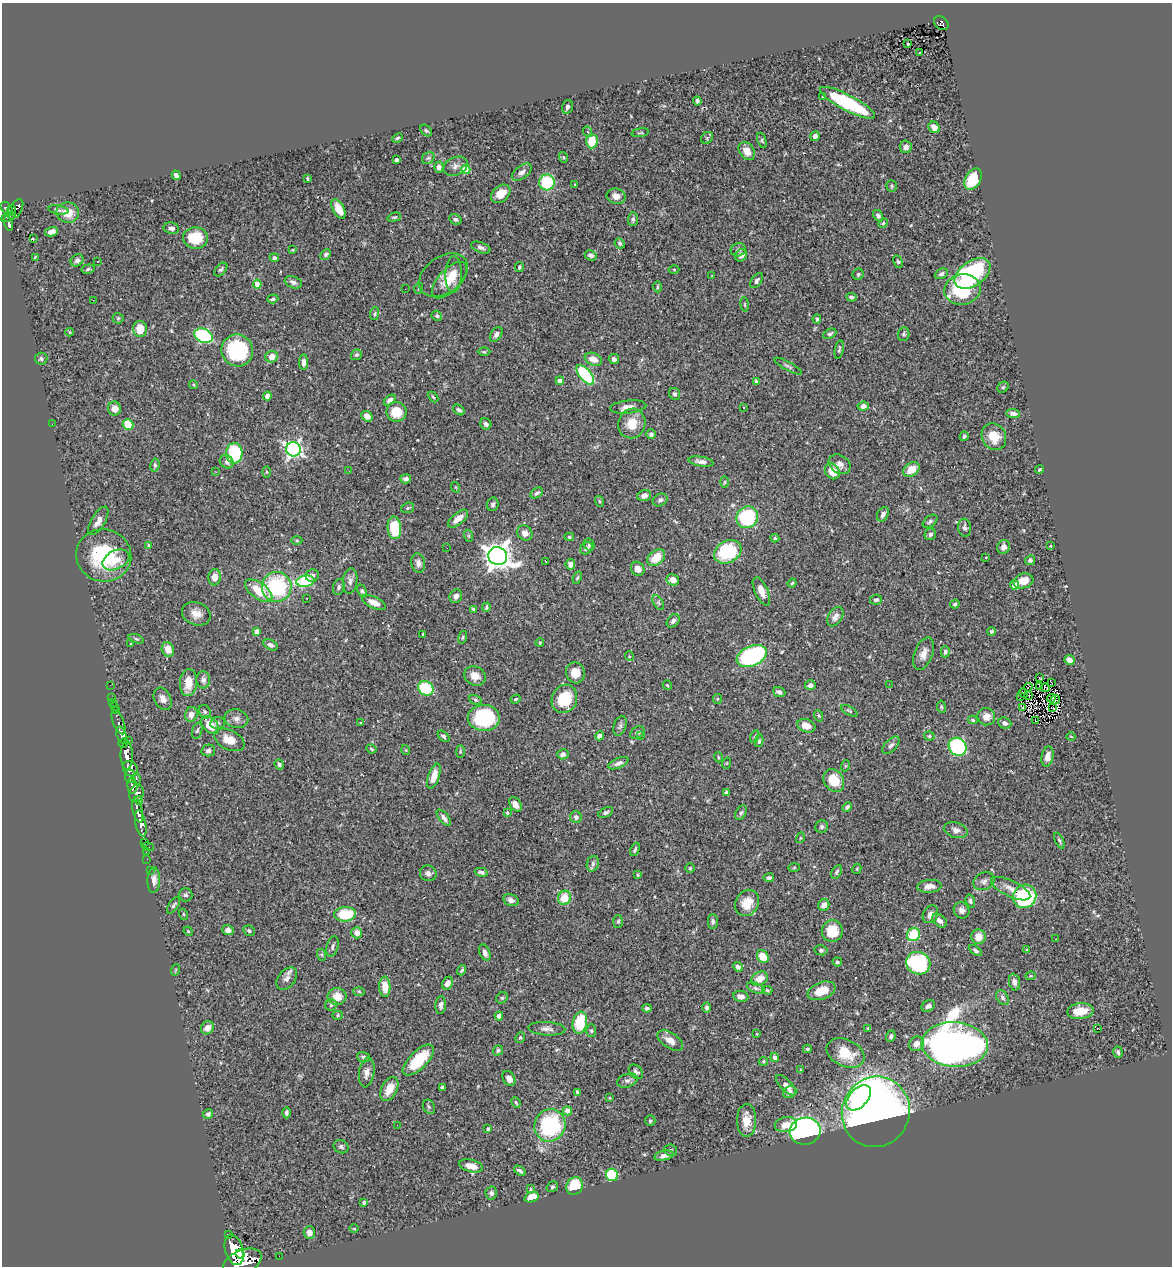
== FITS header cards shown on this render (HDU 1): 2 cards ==
NAXIS1  =                 1170
NAXIS2  =                 1264

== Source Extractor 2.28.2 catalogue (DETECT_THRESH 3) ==
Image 1170 x 1264 px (HDU 1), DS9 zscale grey, 1 PNG px = 1 image px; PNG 1174 x 1268 px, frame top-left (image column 1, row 1264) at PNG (2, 3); each listed source drawn as its Kron ellipse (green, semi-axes under 4 px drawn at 4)
Background 0.613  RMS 0.024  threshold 0.0727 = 3 sigma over >= 5 px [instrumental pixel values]
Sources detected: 457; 2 with non-positive FLUX_AUTO (blend fragments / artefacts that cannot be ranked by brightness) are neither listed nor drawn; the other 455 listed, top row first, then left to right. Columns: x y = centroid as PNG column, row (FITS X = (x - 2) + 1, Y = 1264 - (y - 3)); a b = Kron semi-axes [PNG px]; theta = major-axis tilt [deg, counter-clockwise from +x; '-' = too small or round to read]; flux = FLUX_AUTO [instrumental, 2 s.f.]
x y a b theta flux
941 23 8 6 -39 89
908 44 3 2 - 1.3
920 52 3 2 - 1.4
823 97 3 3 - 1.9
697 101 4 3 - 3.2
847 103 31 8 -28 150
567 107 7 5 76 6
934 127 6 5 - 12
426 131 6 4 -47 2.5
588 132 5 3 - 1.6
640 133 9 2 9 1.7
815 136 5 4 - 5.9
398 138 5 3 - 2.4
707 138 6 5 - 2.8
762 140 8 4 -69 2.2
592 141 7 6 - 38
906 147 6 6 - 6.3
747 151 10 7 -55 16
563 157 5 4 - 1.9
428 158 7 5 41 3.4
396 160 3 3 - 4.7
455 166 12 9 27 8.5
439 167 5 4 - 7.6
466 169 5 4 - 54
522 172 11 6 36 7.5
176 175 5 4 - 4.9
307 178 4 2 - 1.8
973 179 12 7 62 63
547 182 8 8 - 83
575 184 3 3 - 1.5
892 186 6 5 - 2.9
501 194 11 7 41 21
616 196 9 7 -12 12
7 208 7 5 -49 180
15 209 11 6 58 230
338 209 11 5 -61 23
11 210 5 3 - 140
58 210 10 4 -9 5.5
68 213 11 10 - 20
878 216 6 4 -57 4.6
8 217 7 3 28 140
394 217 7 4 16 2.4
455 219 6 5 - 3.6
633 219 7 5 86 3.4
8 223 7 3 -78 94
883 223 5 4 - 2.1
171 228 8 5 -10 6.3
51 232 6 4 15 8.2
195 238 12 10 -3 48
33 239 3 2 - 2.7
620 243 5 4 - 3.4
481 247 10 5 -21 5.4
292 250 3 3 - 1.4
738 250 7 6 - 4.8
326 254 6 4 46 3.3
591 255 6 5 - 6.3
741 255 6 5 - 7.9
35 257 4 2 - 1.3
274 258 5 4 - 4.2
77 260 7 5 36 4.8
97 261 2 2 - 1.2
898 262 6 4 -62 2.4
519 267 5 4 - 2.5
88 269 6 4 14 2.8
221 269 8 5 46 3.4
674 269 5 3 - 1.6
972 273 20 12 35 200
453 274 18 8 88 18
858 274 6 5 - 2.7
941 274 7 5 27 4.2
443 275 27 18 36 16
712 276 3 3 - 1.1
449 280 23 11 47 29
757 281 8 5 56 4.3
293 282 9 6 -21 5.1
257 284 4 4 - 25
657 287 5 3 - 1.8
419 288 5 3 - 1.7
405 289 2 2 - 0.81
962 290 18 15 11 100
851 297 5 4 - 3.4
273 299 5 4 - 2.9
93 300 3 2 - 0.88
745 304 7 3 -82 2.1
374 314 6 4 83 2.6
437 316 5 4 - 2.5
118 318 5 5 - 2.3
817 319 4 3 - 3.4
140 329 8 7 - 27
70 332 4 3 - 1.3
496 334 8 5 56 5.3
830 334 7 4 26 3.6
904 334 7 6 - 3.1
203 336 10 7 -25 170
237 350 16 15 - 130
839 350 9 3 80 2.7
484 352 6 4 -1 2
356 355 6 5 - 2.8
272 357 6 5 - 14
41 359 6 6 - 3.4
593 359 9 6 -23 17
614 359 5 5 - 5.4
304 362 8 4 89 6.8
788 366 15 4 -28 4
585 375 12 5 -50 150
560 381 4 4 - 9.4
756 381 3 3 - 3.8
193 384 4 3 - 1.5
1003 387 6 5 - 2.3
674 394 6 5 - 3.8
267 396 4 4 - 8.8
433 397 6 3 -44 2
390 400 7 4 42 5.3
863 406 5 4 - 7.7
628 407 18 6 6 12
744 407 3 2 - 3.1
114 408 7 6 - 12
459 410 6 4 -39 4.1
397 412 10 10 - 34
1013 413 7 4 -2 5.5
367 416 6 5 - 11
632 423 15 13 72 30
52 424 2 2 - 2.8
486 424 6 5 - 5
128 425 5 5 - 53
651 434 4 4 - 5.5
964 436 5 3 - 2.9
994 437 14 12 -63 28
294 449 7 7 - 470
234 453 10 8 88 120
227 462 7 6 - 5.4
701 462 12 5 -10 6.9
840 464 11 9 -33 9.7
155 465 6 4 82 2.8
911 469 9 6 35 23
1039 469 4 3 - 2
349 471 2 2 - 0.77
832 471 8 7 - 26
216 472 4 3 - 1.4
266 472 5 4 - 1.9
406 479 5 4 - 5
725 482 6 3 89 1.7
455 487 5 3 - 1.3
537 493 7 4 34 3.5
644 496 7 5 21 6.8
660 500 8 6 28 4.5
599 501 5 3 - 2
493 504 7 5 68 4.8
408 508 6 5 - 2.4
883 514 8 5 62 5.5
747 517 11 10 - 150
458 519 12 6 39 14
98 521 16 7 59 13
930 521 8 5 38 4.1
394 528 11 6 -83 67
965 528 9 6 -80 5
525 533 8 7 - 9.6
930 534 6 5 - 3.7
469 536 6 4 -71 2.4
569 537 5 4 - 2.3
775 538 4 4 - 2.6
297 540 5 3 - 1.8
589 544 6 5 - 3.1
148 545 4 4 - 2.2
1051 546 3 2 - 1.5
1004 547 7 6 - 8.4
447 548 2 2 - 1
586 548 7 5 39 6.3
728 552 14 11 28 98
104 555 28 26 -16 120
498 556 9 9 - 1800
986 557 3 3 - 3.3
656 558 10 7 38 29
116 560 14 9 27 19
1030 560 5 4 - 4
546 561 3 2 - 1.5
418 563 10 7 -78 7.2
570 564 5 5 - 8.8
638 569 7 6 - 9.4
312 576 6 6 - 5.8
215 577 8 6 86 14
577 578 6 4 68 2.5
673 580 6 5 - 11
305 581 9 5 9 100
350 581 13 7 83 7.6
1023 581 10 7 17 19
792 583 4 3 - 2
1015 585 5 4 - 22
277 587 15 15 - 140
339 587 8 5 74 4
259 591 16 8 -36 40
362 591 7 4 -65 3.2
761 591 15 6 -65 17
456 596 7 6 - 7.8
307 598 2 2 - 1.1
876 600 6 5 - 3.3
658 602 8 4 -59 3.9
374 603 12 5 -25 15
955 604 5 4 - 2.6
486 607 5 3 - 2.7
473 609 3 3 - 1.8
196 614 15 11 -22 16
835 617 11 7 57 9.6
673 621 7 5 49 5.3
257 631 4 4 - 9.6
992 631 4 4 - 2.8
423 634 3 3 - 2.1
463 637 6 4 73 2.4
136 639 8 4 -19 2.6
131 643 4 2 - 1.1
540 643 4 3 - 2.1
270 645 7 5 -30 5.8
168 649 7 6 - 17
945 652 5 4 - 3.5
923 654 17 9 69 14
629 656 5 3 - 1.4
752 656 16 10 23 270
1069 660 5 4 - 8.4
575 673 11 9 -73 18
475 676 11 9 -27 14
1040 678 3 2 - 2.1
203 680 8 7 - 6.2
1051 682 3 2 - 1.6
188 683 13 8 86 25
889 684 3 2 - 2.5
110 685 3 2 - 2.6
667 685 5 3 - 1.7
810 685 5 5 - 6.1
1040 686 3 2 - 1.5
1028 687 4 2 - 1.8
426 688 8 7 - 91
1045 688 4 2 - 0.44
779 692 6 5 - 5.4
1023 693 5 2 - 1.3
1029 695 2 2 - 0.79
1021 696 3 2 - 0.55
112 698 3 2 - 7.5
1051 698 4 2 - 0.51
163 699 12 8 -62 9.6
516 699 5 3 - 1.9
564 699 14 12 64 59
717 699 5 4 - 2
476 700 6 4 -28 2.6
1055 700 5 3 - 1.4
113 702 2 2 - 3.7
115 707 3 3 - 27
941 707 6 4 -82 2.1
1023 708 3 2 - 3.4
1053 708 3 2 - 1.6
117 711 2 2 - 2.6
849 711 9 4 -30 2.4
205 712 7 5 -58 3.7
191 714 7 6 - 12
819 716 6 3 -71 1.9
986 717 9 8 - 13
484 718 16 13 -1 150
236 719 12 9 -13 9.3
973 720 5 3 - 2.4
1035 721 3 2 - 1.4
119 722 13 5 -68 140
217 723 7 6 - 4.1
360 723 3 2 - 2.6
1005 723 7 5 -21 5.5
210 725 10 7 -46 30
620 726 10 6 70 4.7
806 726 9 6 -18 16
197 731 8 5 71 3.3
637 732 8 5 31 3.3
122 735 9 4 -72 450
444 736 7 4 -44 2.9
600 736 4 4 - 15
641 736 2 2 - 1.4
929 736 5 4 - 2.4
755 737 7 4 72 2.5
1071 737 4 3 - 1.1
129 740 3 2 - 13
229 740 16 9 -27 22
759 741 6 4 76 2.9
123 743 5 3 - 170
891 745 10 5 45 4.9
958 747 9 8 - 200
371 749 5 3 - 2.1
406 750 5 3 - 1.3
208 751 7 6 - 4.8
460 752 6 3 90 1.9
563 754 6 5 - 5.6
127 755 14 6 -89 860
1047 756 10 6 79 11
718 757 5 3 - 1.7
618 763 10 5 22 6
727 763 5 3 - 1.4
279 764 5 4 - 3.5
845 766 5 3 - 1.7
130 769 8 7 - 370
130 776 7 5 83 170
434 776 13 5 72 15
137 779 6 3 -77 86
834 780 12 9 -58 39
132 786 7 5 -85 350
726 792 4 3 - 2.3
136 793 9 7 69 300
138 800 5 3 - 130
515 804 8 5 -57 9.3
847 807 5 3 - 3.7
138 810 12 5 -76 600
606 812 8 4 27 3.4
507 813 4 3 - 2.1
741 813 8 5 61 3.5
576 817 6 6 - 4.8
444 818 10 4 -51 6.2
141 823 13 5 -78 610
822 827 6 6 - 3.7
956 830 12 7 -18 8.2
800 838 5 3 - 1.4
1059 841 8 3 -63 2.8
144 842 3 2 - 17
148 847 6 3 -14 25
635 849 7 3 66 2.6
146 852 2 2 - 4.5
147 859 2 2 - 6.1
593 864 8 6 76 4.6
794 867 5 4 - 1.6
690 868 4 4 - 1.8
857 869 5 4 - 1.8
150 870 2 2 - 7
481 872 6 4 -11 3.7
837 872 7 4 61 3.1
428 873 8 7 - 6.5
638 875 4 3 - 1.9
769 878 5 4 - 3.5
154 880 13 6 88 9.3
984 881 11 8 27 7
929 886 12 6 6 9.8
1011 889 21 8 -25 15
185 895 7 6 - 4
1025 896 12 11 - 160
564 898 7 6 - 31
511 900 8 5 -22 6.6
970 901 6 4 -73 3
747 903 14 11 59 26
174 905 9 4 55 3.5
824 905 6 5 - 13
961 910 8 7 - 6.9
183 914 5 3 - 1.6
345 914 11 7 3 62
930 914 9 7 59 8.5
618 921 6 5 - 3.1
940 921 8 5 -40 7.8
713 922 7 5 -90 3.9
228 930 5 5 - 8
188 931 5 3 - 1.5
249 931 6 5 - 3
832 931 11 10 - 39
357 933 5 5 - 15
913 934 7 6 - 59
978 937 7 7 - 20
1056 939 3 2 - 2.5
332 946 10 5 75 4.7
821 950 6 5 - 2.8
975 950 7 4 -33 4
1026 950 3 3 - 1.5
485 953 8 5 -68 7.1
322 955 6 4 -71 2.2
763 956 7 5 -56 27
837 962 4 4 - 2.5
918 963 12 11 - 160
738 967 5 4 - 5.3
175 970 6 3 71 1.7
462 970 5 3 - 2.3
1030 976 5 4 - 1.9
287 979 13 8 50 8.6
760 979 9 6 31 22
1014 982 8 5 -81 6.1
447 983 7 5 62 9.6
385 987 10 5 -87 21
756 988 9 5 -24 4.5
767 990 5 4 - 2.4
822 991 14 8 21 29
359 992 6 4 -3 1.9
337 996 9 8 - 18
741 996 8 5 -8 9.4
502 998 6 5 - 2.5
1002 998 8 5 -54 4.4
331 1005 6 5 - 2.8
441 1005 9 5 86 4.9
928 1006 7 5 30 6
707 1007 5 4 - 4.3
647 1008 5 4 - 3.7
1080 1011 13 8 6 27
338 1015 5 4 - 2.2
499 1016 4 4 - 12
580 1023 11 7 79 62
207 1028 7 6 - 9.6
868 1028 3 3 - 1.3
1097 1028 3 2 - 3.4
547 1029 18 6 -3 8.9
591 1031 6 5 - 2.7
757 1034 4 2 - 1.2
891 1036 6 4 67 4.1
520 1037 5 4 - 2.2
670 1041 14 7 -34 14
916 1044 8 7 - 11
955 1045 33 22 -4 1200
807 1049 4 3 - 2.3
498 1050 5 4 - 3.3
1118 1052 6 4 -73 3.4
845 1053 20 13 -25 42
363 1057 7 5 -19 3.5
775 1057 5 4 - 6.7
418 1060 20 9 45 64
763 1061 5 4 - 1.7
801 1070 3 2 - 1.1
367 1072 15 7 81 10
636 1072 8 6 -47 5.1
509 1079 8 6 -59 9.6
627 1081 10 6 18 6.1
786 1085 13 5 -45 9.1
442 1088 3 3 - 2.6
389 1089 13 7 63 23
577 1092 4 3 - 2.6
790 1092 7 5 33 4
610 1098 4 2 - 1.4
859 1098 15 9 45 120
516 1102 5 3 - 1.9
429 1107 7 5 -62 3.3
567 1111 5 4 - 12
876 1112 36 33 65 1200
286 1113 5 4 - 3.8
208 1114 5 4 - 4.3
747 1120 16 9 -90 23
650 1121 5 5 - 3.2
397 1125 2 2 - 4.1
550 1125 16 15 - 150
786 1125 11 7 9 17
488 1129 4 3 - 3.2
805 1131 15 13 11 630
341 1147 8 6 -31 4.1
671 1150 6 5 - 3.3
664 1156 10 5 12 7.3
471 1166 12 6 -14 16
520 1171 6 3 -35 3.8
612 1175 6 6 - 94
575 1186 9 8 - 45
552 1187 6 5 - 3
530 1189 3 3 - 2.7
491 1193 6 6 - 4.2
532 1197 7 5 18 24
364 1202 4 3 - 2.6
354 1229 5 3 - 1.5
309 1233 6 6 - 9
228 1235 4 3 - 35
234 1250 15 9 -73 1700
240 1254 4 4 - 310
279 1256 2 2 - 3.8
242 1262 20 12 25 2000
At the frame edge (FLAGS 8, measured only in part): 1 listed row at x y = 242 1262
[2 non-positive-flux detections neither listed nor drawn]